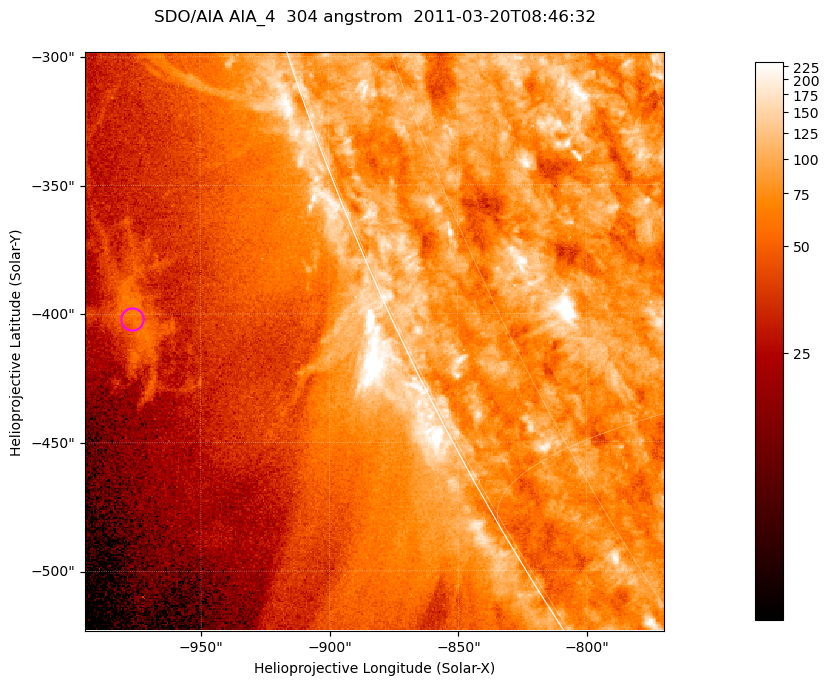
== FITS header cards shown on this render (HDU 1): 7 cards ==
TELESCOP= 'SDO/AIA '           / For AIA: SDO/AIA
INSTRUME= 'AIA_4   '           / For AIA: AIA_ATA1, AIA_ATA2, AIA_ATA3 or AIA_AT
WAVELNTH=                  304 / [angstrom] Wavelength
WAVEUNIT= 'angstrom'           / Wavelength unit: angstrom
DATE-OBS= '2011-03-20T08:46:32.123' / [ISO] Date when observation started; ISO 8
CTYPE1  = 'HPLN-TAN'           / CTYPE1; Typically HPLN
CTYPE2  = 'HPLT-TAN'           / CTYPE2; Typically HPLT

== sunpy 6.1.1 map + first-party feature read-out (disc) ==
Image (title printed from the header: SDO/AIA AIA_4  304 angstrom  2011-03-20T08:46:32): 375 x 375 px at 0.6 arcsec/px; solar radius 964 arcsec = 1605 px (partial field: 0.8% of the solar disc is inside the frame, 44% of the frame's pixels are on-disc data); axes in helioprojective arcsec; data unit not stated in the header (colour bar unlabelled)
Orientation: roll -0.132 deg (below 1 deg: not rotated)
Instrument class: DISC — disc imager (sunpy class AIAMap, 304 A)
Bright regions (active regions / flare kernels): reference = the on-disc median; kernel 3 px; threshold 5 sigma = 118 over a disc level ~80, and >= 1.15x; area >= 140 px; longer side >= 4 px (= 2.4 arcsec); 0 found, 0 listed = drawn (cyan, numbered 1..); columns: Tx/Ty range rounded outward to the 2 arcsec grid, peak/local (2 s.f.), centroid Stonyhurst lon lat
Off-limb structures (1.02-1.3 R_sun): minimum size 70 px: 5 found; the strongest spans PA ~110..115 deg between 1.08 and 1.11 R_sun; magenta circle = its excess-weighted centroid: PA ~110 deg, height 1.1 R_sun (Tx ~-976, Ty ~-402 arcsec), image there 2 x the reference